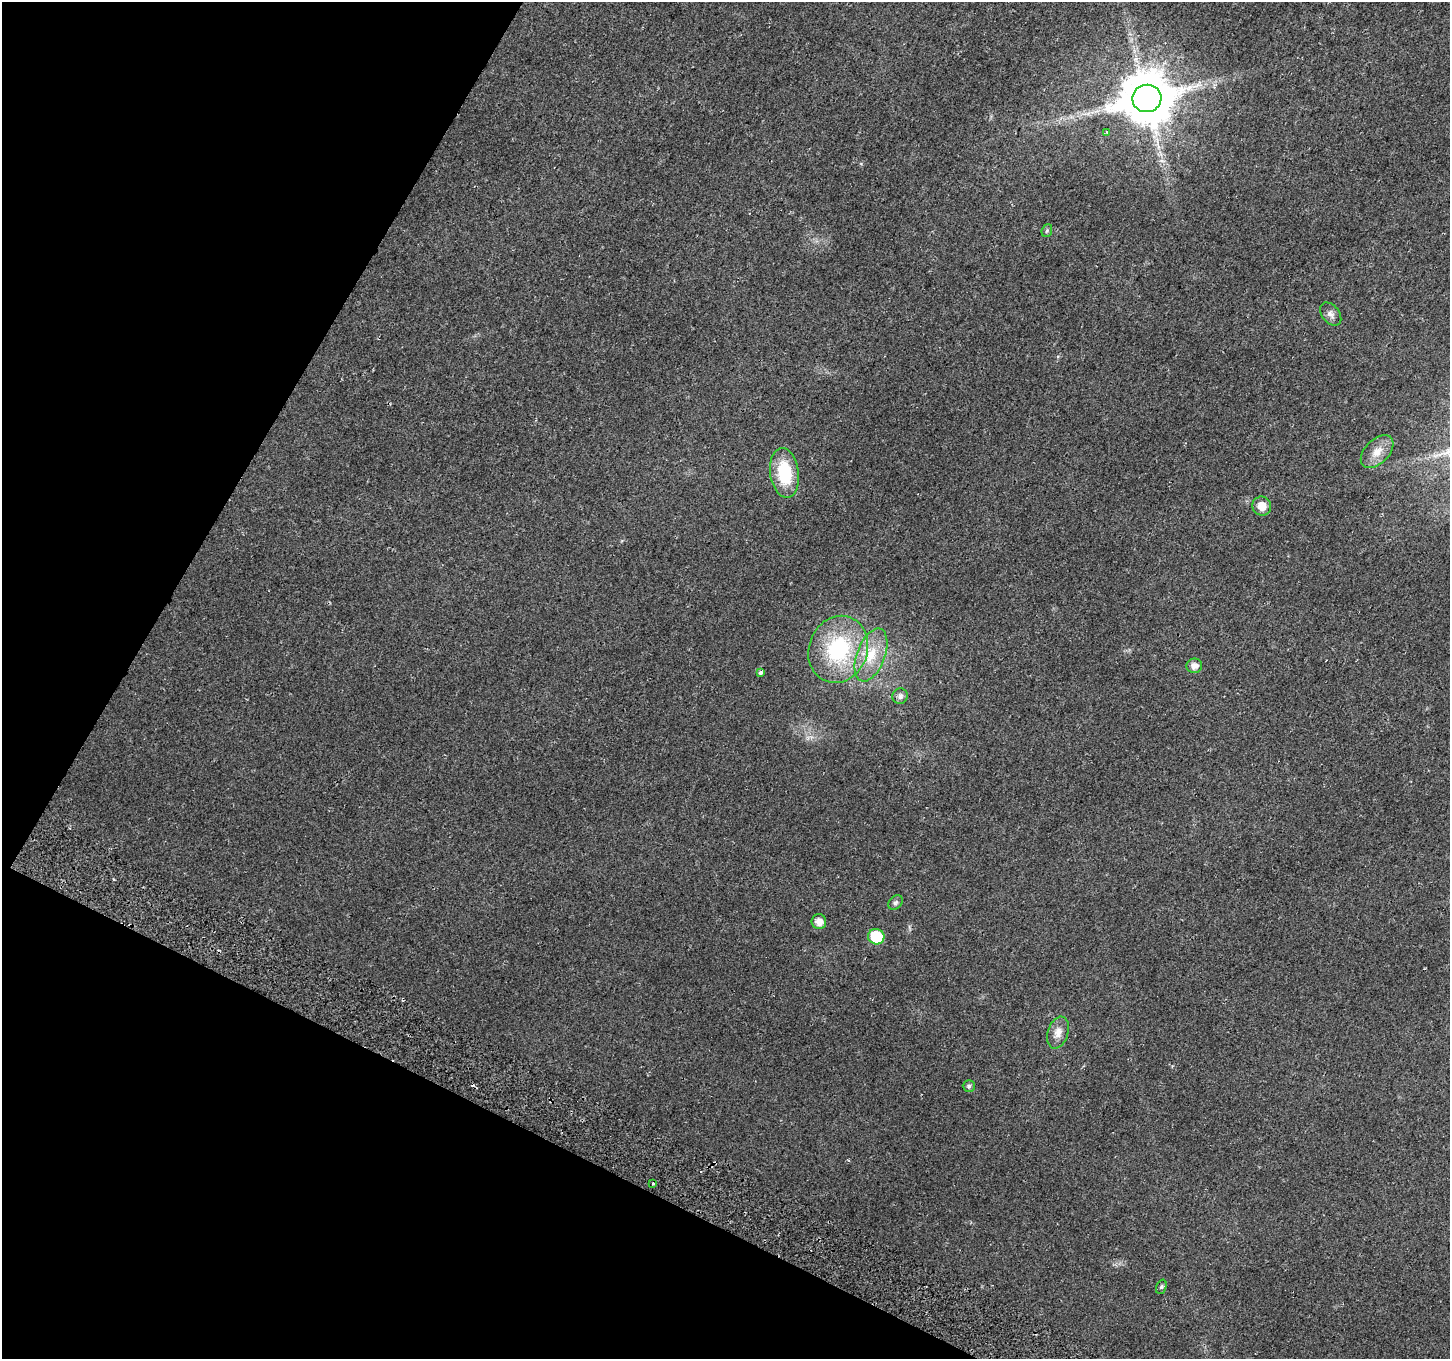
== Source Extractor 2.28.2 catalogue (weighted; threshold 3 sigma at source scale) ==
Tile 9 of 4 x 4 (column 1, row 3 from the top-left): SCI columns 38-1485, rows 1673-3029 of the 5859 x 5992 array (HDU 1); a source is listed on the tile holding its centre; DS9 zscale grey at full resolution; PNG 1452 x 1361 px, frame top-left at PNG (2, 2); each listed source drawn as its Kron ellipse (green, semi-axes under 4 px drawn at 4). Shown black and unused: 24% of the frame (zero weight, under 2 of 3 exposures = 3% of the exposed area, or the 3 px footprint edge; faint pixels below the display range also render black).
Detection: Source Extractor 2.28.2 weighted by HDU 2 'WHT'; one run over the whole footprint, this tile lists its part. Background 0.0266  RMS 0.0078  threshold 0.0352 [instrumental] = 3 sigma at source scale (4.5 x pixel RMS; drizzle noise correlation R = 1.50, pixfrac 1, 0.0396/0.0396 arcsec/px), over >= 5 px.
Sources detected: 21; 2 cosmic-ray / hot-pixel residue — neither listed nor drawn; the other 19 listed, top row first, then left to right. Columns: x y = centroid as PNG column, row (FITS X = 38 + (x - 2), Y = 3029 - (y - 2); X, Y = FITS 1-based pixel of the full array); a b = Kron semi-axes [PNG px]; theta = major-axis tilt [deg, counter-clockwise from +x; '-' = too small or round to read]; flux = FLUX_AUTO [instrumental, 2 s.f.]
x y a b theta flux
1147 98 14 13 - 4700
1107 132 4 3 - 1.6
1047 231 7 5 69 1.4
1331 314 13 8 -51 3.7
1377 452 20 12 45 9.5
784 473 25 14 -82 36
1262 506 9 9 - 8.5
838 649 34 29 68 74
871 655 28 14 69 21
1194 666 8 7 - 4.8
761 673 4 4 - 2.4
900 696 8 7 - 3.1
895 902 8 6 44 2.1
819 922 7 7 - 6.3
876 937 8 7 - 40
1058 1033 16 10 72 7.4
969 1086 6 6 - 1.8
653 1183 3 3 - 3.4
1161 1287 7 5 70 1.6